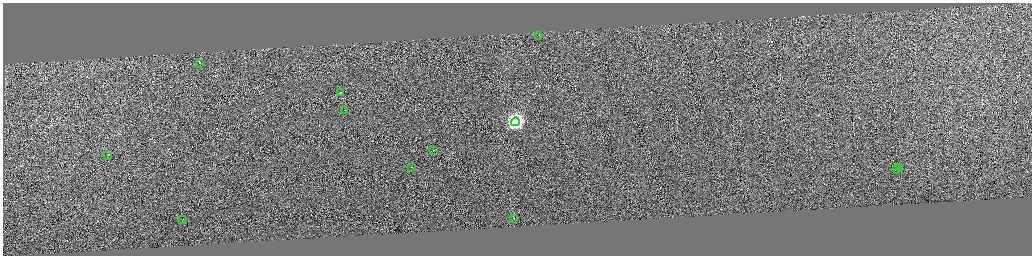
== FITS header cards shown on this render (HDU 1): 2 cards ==
NAXIS1  =                 4117
NAXIS2  =                 1014

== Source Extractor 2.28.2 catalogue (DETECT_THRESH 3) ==
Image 4117 x 1014 px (HDU 1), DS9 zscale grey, zoomed out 1/4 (1 PNG px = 4 x 4 image px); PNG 1034 x 258 px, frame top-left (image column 4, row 1012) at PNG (3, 3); each listed source drawn as its Kron ellipse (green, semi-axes under 4 px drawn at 4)
Background 0.987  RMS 3.9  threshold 11.7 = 3 sigma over >= 5 px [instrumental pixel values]
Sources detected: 353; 341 cannot appear on this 1/4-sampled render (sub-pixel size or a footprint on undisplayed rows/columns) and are neither listed nor drawn; the other 12 listed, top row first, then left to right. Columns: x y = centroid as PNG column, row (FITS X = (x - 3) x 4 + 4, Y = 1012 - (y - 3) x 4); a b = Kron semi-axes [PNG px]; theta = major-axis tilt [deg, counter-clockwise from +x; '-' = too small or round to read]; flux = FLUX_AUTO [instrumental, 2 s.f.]
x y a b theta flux
539 35 2 1 - 8700
199 63 2 1 - 17000
341 92 2 1 - 12000
344 110 2 1 - 23000
515 122 4 4 - 660000
433 150 2 1 - 24000
107 156 2 1 - 15000
411 167 2 1 - 10000
899 168 2 1 - 8900
896 169 4 1 - 26000
513 218 2 1 - 32000
183 219 2 1 - 14000
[341 sub-pixel or undisplayed-footprint detections neither listed nor drawn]